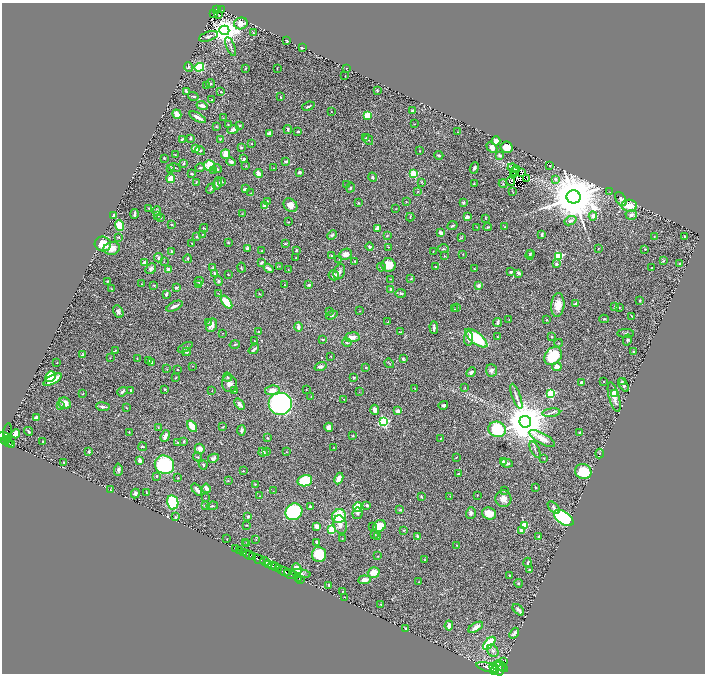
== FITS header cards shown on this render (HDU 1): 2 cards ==
NAXIS1  =                 1405
NAXIS2  =                 1343

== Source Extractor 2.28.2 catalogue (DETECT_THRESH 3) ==
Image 1405 x 1343 px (HDU 1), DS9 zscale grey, zoomed out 1/2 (1 PNG px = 2 x 2 image px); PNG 707 x 676 px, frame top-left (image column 1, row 1342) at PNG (2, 3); each listed source drawn as its Kron ellipse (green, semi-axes under 4 px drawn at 4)
Background 0.889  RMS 0.033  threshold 0.0995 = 3 sigma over >= 5 px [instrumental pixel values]
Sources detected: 490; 28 cannot appear on this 1/2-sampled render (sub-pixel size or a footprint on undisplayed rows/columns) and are neither listed nor drawn; the other 462 listed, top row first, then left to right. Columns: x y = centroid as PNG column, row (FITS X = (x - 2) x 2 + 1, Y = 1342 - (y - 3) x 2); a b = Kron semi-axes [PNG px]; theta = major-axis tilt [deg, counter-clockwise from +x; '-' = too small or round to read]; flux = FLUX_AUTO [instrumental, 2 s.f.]
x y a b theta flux
216 9 3 2 - 10
221 10 4 2 - 49
213 13 2 1 - 1.6
218 14 2 1 - 3.2
241 23 7 6 - 44
224 30 5 4 - 9100
253 33 3 2 - 4.6
208 36 10 4 18 19
287 40 4 2 - 9.2
230 46 10 2 -68 11
302 48 4 2 - 5.8
189 67 5 4 - 7.7
199 67 5 4 - 200
246 68 3 2 - 3
277 68 2 2 - 2.3
347 68 3 2 - 3
345 76 2 1 - 3.1
210 83 4 3 - 6.2
207 86 2 2 - 2.3
377 90 3 2 - 5.6
186 91 3 2 - 21
221 92 2 2 - 3.8
193 96 5 2 - 8.2
280 97 3 2 - 4.2
212 100 2 2 - 5.5
202 106 5 3 - 20
308 106 6 2 21 10
413 110 3 2 - 19
331 112 2 1 - 3.2
177 114 5 3 - 55
368 116 4 4 - 96
198 117 9 3 -30 31
223 118 2 1 - 2.5
228 124 3 3 - 4.8
414 124 2 2 - 1.9
240 125 4 3 - 5.7
216 127 3 3 - 3.8
288 129 4 3 - 11
233 130 6 3 15 32
298 131 3 3 - 6.8
458 132 2 1 - 1.6
269 133 4 3 - 18
366 138 3 2 - 3.9
182 139 4 3 - 7.5
190 139 3 3 - 5.3
220 139 3 3 - 4.1
368 140 6 3 -48 7.3
496 141 4 4 - 47
252 143 2 2 - 3.5
492 147 6 4 -41 21
506 147 6 5 - 65
241 148 2 2 - 13
195 149 4 3 - 42
200 151 5 3 - 9.2
419 151 2 2 - 2
225 154 5 3 - 110
175 155 2 1 - 2.1
439 155 4 2 - 8.6
500 155 4 3 - 12
164 158 2 2 - 5.4
244 159 4 3 - 11
286 161 3 2 - 8.2
231 162 5 3 - 15
184 163 4 3 - 5.7
210 165 5 5 - 110
550 165 3 2 - 6.3
246 166 3 2 - 3.3
175 167 6 2 -11 5.4
171 168 3 3 - 5.3
200 168 4 3 - 7.4
273 168 2 1 - 2.2
474 168 6 3 67 12
513 168 5 2 - 32
217 169 5 3 - 7.5
516 169 3 2 - 13
214 171 3 2 - 4.6
299 172 3 2 - 19
514 172 3 1 - 2.3
522 172 2 1 - 0.91
192 174 3 2 - 5.3
259 174 4 2 - 56
414 174 3 3 - 310
513 175 4 1 - 2.4
373 177 5 3 - 8.2
171 179 4 4 - 63
527 179 4 2 - 0.56
555 179 2 2 - 20
221 181 3 3 - 9.8
511 181 4 2 - 6.6
196 182 4 1 - 2.7
422 182 3 3 - 3.7
217 183 6 4 74 15
474 183 3 2 - 3.9
503 184 4 3 - 6.9
346 185 3 2 - 3.8
211 188 5 3 - 10
350 188 5 2 - 5.2
245 189 4 2 - 18
418 191 3 2 - 3.5
512 191 3 2 - 3.9
610 192 3 2 - 2.1
251 193 2 2 - 2.4
574 197 7 6 - 44000
621 199 7 5 -60 19
268 201 2 2 - 2.4
406 202 2 2 - 3.9
463 202 3 3 - 9.7
358 203 3 3 - 5
290 205 7 6 - 36
265 206 2 2 - 55
629 206 8 6 -4 79
149 208 3 2 - 2.4
395 209 2 2 - 1.9
157 211 4 4 - 12
134 214 5 2 - 13
242 214 3 2 - 2.4
113 215 3 2 - 20
158 215 3 3 - 8
631 215 6 5 - 17
593 216 4 4 - 25
410 217 4 2 - 3.9
467 217 3 3 - 34
161 218 3 2 - 2.6
486 218 4 2 - 3.8
570 221 6 4 22 20
288 222 2 2 - 3.5
171 225 3 2 - 5
452 225 5 2 - 7.3
119 226 5 4 - 130
477 227 3 2 - 2.4
488 227 4 3 - 6.1
504 227 2 2 - 2.2
204 228 4 2 - 5.4
377 228 3 3 - 26
441 233 3 2 - 47
203 234 2 2 - 3.3
542 234 4 2 - 8.5
332 235 5 3 - 9.9
387 235 3 2 - 3.3
196 236 3 3 - 5.9
684 236 2 2 - 5.1
119 237 3 2 - 4.1
654 237 3 2 - 3.1
461 238 4 3 - 6.2
228 242 3 2 - 4.3
191 243 2 1 - 2.1
103 244 8 7 - 130
285 244 4 2 - 4.9
370 246 4 4 - 12
388 247 2 2 - 2
112 248 8 6 11 60
248 248 3 3 - 20
443 249 5 3 - 7.4
598 249 3 2 - 3.3
645 249 2 2 - 4.1
296 250 4 3 - 6.8
172 251 3 3 - 8.1
261 251 2 2 - 2.8
433 251 2 2 - 2.6
531 253 4 3 - 6.6
345 254 6 5 - 32
463 254 2 2 - 1.9
530 255 4 3 - 6.6
332 256 3 2 - 7.7
444 256 2 2 - 2.8
558 256 3 3 - 400
158 258 5 3 - 16
296 258 2 2 - 3.8
188 259 4 2 - 7.4
339 259 2 2 - 2.2
355 261 3 3 - 4.5
663 261 4 3 - 6.2
144 262 3 3 - 15
164 262 2 2 - 2.4
262 262 3 2 - 9.5
679 263 2 2 - 4
557 264 3 3 - 13
388 265 7 6 - 93
279 266 2 2 - 2.5
381 267 4 3 - 6.3
436 267 2 2 - 7.5
213 268 2 2 - 17
241 268 5 2 - 5.6
269 268 5 2 - 20
652 268 2 2 - 2.4
151 269 6 4 45 18
288 269 2 1 - 1.8
474 269 2 2 - 4.6
169 270 3 3 - 37
339 272 8 5 67 18
511 272 3 3 - 8.3
214 273 3 2 - 9.8
519 273 3 2 - 27
228 275 2 2 - 6.1
333 275 5 5 - 22
391 279 2 1 - 3.4
411 279 2 2 - 5.4
107 281 3 2 - 4.8
199 281 4 3 - 8.7
219 281 5 4 - 9.9
142 284 2 2 - 2.5
199 284 3 3 - 7.8
154 285 2 2 - 4.7
285 285 2 2 - 2.9
309 285 3 2 - 12
478 286 3 3 - 25
176 287 4 3 - 9.7
112 289 3 2 - 2.8
391 289 3 3 - 19
218 293 2 1 - 2.6
401 293 5 4 - 9.3
166 294 3 2 - 14
259 294 3 2 - 3.5
640 301 2 2 - 4.8
227 302 7 4 -51 130
575 304 3 2 - 9.3
558 305 12 6 86 65
174 306 9 2 26 21
457 307 3 2 - 2.5
614 307 3 3 - 8
619 307 3 2 - 3
455 309 3 2 - 2.6
118 311 6 4 -62 15
360 311 2 1 - 1.8
330 312 3 2 - 4.4
332 315 6 4 21 12
632 316 3 1 - 5.2
509 319 2 1 - 1.7
604 319 5 2 - 6
547 320 2 2 - 4
208 322 3 2 - 5.4
388 322 2 2 - 6.1
497 322 4 2 - 25
212 325 7 5 64 30
298 327 4 3 - 24
434 328 6 2 -89 18
259 332 3 2 - 5.7
400 332 2 2 - 4.1
223 333 2 2 - 2.1
626 333 8 3 1 10
352 337 7 5 3 45
497 337 3 2 - 4.2
551 337 2 2 - 9
468 338 7 4 86 28
476 338 13 5 -38 270
323 339 3 2 - 6.4
627 340 5 3 - 8.8
254 341 2 2 - 6.3
347 342 5 3 - 9.2
559 343 4 2 - 4.5
235 344 5 2 - 4.7
185 347 8 2 29 8
254 349 6 2 38 17
115 350 3 2 - 2.2
186 352 4 2 - 4.9
633 352 3 2 - 8.6
83 355 4 4 - 8.5
331 356 2 2 - 3.4
553 356 10 7 49 250
110 358 2 2 - 2.6
137 358 3 2 - 2.5
403 359 3 2 - 6.6
149 360 3 2 - 11
57 363 2 2 - 2.8
152 363 3 2 - 8.4
389 363 5 2 - 4.2
192 366 2 2 - 2.1
320 366 6 3 18 19
557 367 5 4 - 27
366 368 2 2 - 8.5
167 369 3 2 - 2.2
177 369 2 2 - 5.6
491 370 6 5 - 18
471 372 5 3 - 14
51 377 5 5 - 110
176 377 4 2 - 4.4
227 377 5 4 - 8.5
354 377 2 2 - 5.5
53 380 10 4 29 120
604 381 2 1 - 3.7
581 382 3 3 - 11
622 382 4 3 - 5.7
229 383 9 7 -77 28
623 385 7 3 -57 18
465 387 2 2 - 3.4
415 388 3 2 - 2.1
164 389 2 2 - 8.8
272 390 7 4 10 60
306 390 2 1 - 3.5
131 391 3 3 - 7.3
212 391 2 1 - 1.8
234 391 4 3 - 5.6
122 392 5 3 - 12
359 392 2 2 - 2.5
615 393 2 2 - 150
83 394 2 2 - 3.6
550 394 3 3 - 500
311 396 3 2 - 2
516 396 13 3 -69 18
614 397 15 5 -75 58
344 399 2 2 - 2.5
65 403 6 5 - 53
281 403 12 11 - 1400
240 404 6 3 -50 34
60 405 4 4 - 8.9
443 405 5 3 - 11
103 407 7 3 -7 15
126 408 3 2 - 4.1
375 410 5 4 - 22
398 411 4 3 - 19
551 413 9 2 7 12
36 418 4 2 - 39
384 422 4 3 - 610
525 422 6 6 - 30000
192 426 6 3 -53 130
158 427 2 2 - 3
223 427 3 2 - 4.2
329 427 4 3 - 32
497 429 9 7 -16 320
7 430 7 2 77 48
241 430 5 3 - 15
29 431 4 3 - 9.6
129 433 3 2 - 2.8
579 433 3 2 - 5.8
16 434 4 4 - 75
165 436 6 3 69 36
353 436 3 2 - 3.5
5 437 7 3 -10 300
267 438 3 2 - 3.6
441 438 2 2 - 2.8
542 438 14 5 -30 58
7 439 3 1 - 180
5 440 4 3 - 490
184 441 3 2 - 9.4
43 442 2 2 - 7.9
178 442 3 2 - 3.4
9 443 4 2 - 210
11 444 3 2 - 140
143 447 4 3 - 7
334 447 2 2 - 2.2
200 449 5 5 - 32
535 450 9 3 -64 11
267 451 3 2 - 5.2
89 452 3 2 - 8.6
263 452 4 4 - 15
287 452 2 2 - 2.6
599 454 5 2 - 4.6
197 457 4 2 - 5.2
213 458 5 3 - 17
456 458 2 2 - 2.5
544 458 2 2 - 3.5
140 460 3 3 - 26
64 462 3 2 - 2.7
504 462 4 3 - 28
507 463 6 3 -8 18
164 465 10 9 - 550
203 465 4 3 - 6.6
118 470 6 4 87 14
243 471 3 2 - 3.2
583 472 8 7 - 170
459 473 3 2 - 4.9
157 476 3 2 - 5.6
178 478 3 2 - 3.6
339 478 6 4 66 31
228 481 3 2 - 2.8
305 481 7 5 11 250
255 484 4 2 - 5.2
536 487 3 2 - 5
206 488 5 3 - 22
197 489 7 3 -50 16
110 490 4 2 - 3.8
505 490 3 2 - 4.2
273 491 2 1 - 1.9
135 493 5 4 - 14
146 493 3 2 - 3.2
477 495 2 1 - 2.7
260 496 2 2 - 2.9
421 496 3 2 - 5.9
450 496 3 2 - 2.6
205 498 2 2 - 2.3
503 499 8 8 - 36
173 502 7 5 -78 250
367 505 3 3 - 7.3
205 506 3 2 - 5
212 506 6 3 8 8.1
310 506 3 2 - 7.7
358 507 5 4 - 120
554 507 7 4 -46 11
400 510 4 3 - 8.6
294 512 9 8 - 570
357 513 6 5 - 15
471 513 6 5 - 17
489 513 7 6 - 63
248 516 3 3 - 7.7
339 516 7 6 - 180
175 517 3 3 - 4.7
564 518 11 6 -36 1200
246 525 2 2 - 3.6
340 525 9 6 -75 32
525 525 3 3 - 230
317 526 4 3 - 30
373 526 3 2 - 3.8
380 526 6 5 - 130
331 530 3 3 - 400
404 530 3 3 - 4.9
521 531 4 4 - 27
375 534 3 2 - 4.1
378 536 3 2 - 3.1
417 536 4 3 - 7.4
538 536 3 2 - 5.1
342 538 2 1 - 1.8
227 539 2 1 - 2.4
256 540 3 2 - 2.4
246 542 3 1 - 2.1
317 542 4 3 - 10
247 544 3 2 - 3.1
456 545 2 2 - 3.6
236 549 2 1 - 66
240 551 2 1 - 360
244 553 3 2 - 300
319 554 7 7 - 190
249 555 5 2 - 940
378 556 3 2 - 2.7
253 557 2 2 - 710
259 559 6 2 -25 2300
425 560 2 2 - 2.2
265 561 5 3 - 1100
528 563 5 2 - 6.7
268 564 3 2 - 490
273 566 3 2 - 350
276 567 3 3 - 240
278 568 3 2 - 230
297 568 6 3 -49 83
530 570 2 2 - 7.2
284 571 7 2 -27 1100
374 572 6 5 - 75
290 574 6 2 -28 1600
301 574 10 4 -6 21
509 575 2 2 - 2.5
299 578 2 2 - 26
300 579 3 1 - 45
364 580 6 4 5 38
419 582 2 2 - 2.6
518 583 4 4 - 8.1
329 585 4 2 - 8.8
342 591 2 2 - 2
345 597 2 1 - 2.3
381 604 3 2 - 4.1
518 610 7 3 -44 16
449 626 5 3 - 25
476 627 8 4 31 38
405 629 3 2 - 8.5
514 633 6 3 52 21
489 643 8 4 46 270
493 651 6 5 - 19
504 662 3 2 - 270
497 666 5 2 - 780
502 666 7 4 -44 1700
487 667 11 3 -16 3500
494 668 5 3 - 1500
500 670 6 3 60 1400
494 671 3 2 - 760
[28 sub-pixel or undisplayed-footprint detections neither listed nor drawn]